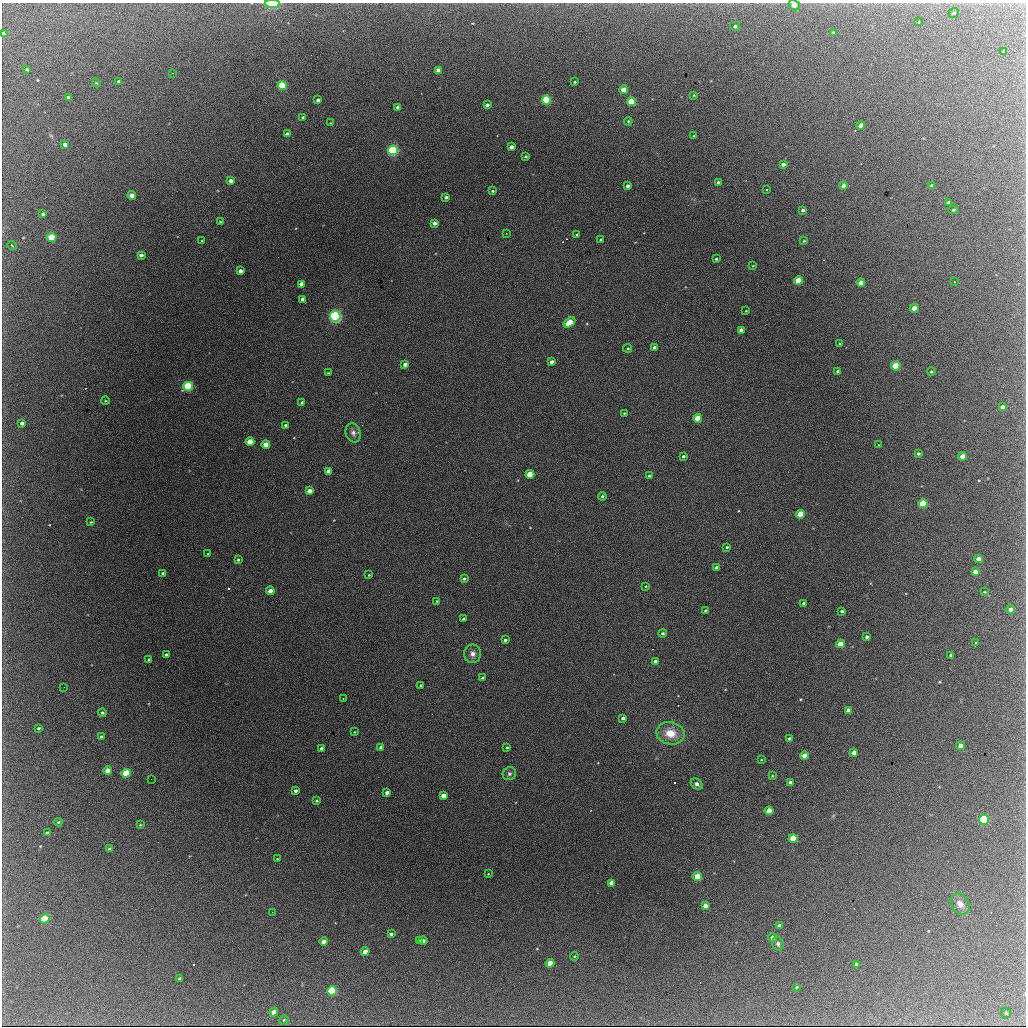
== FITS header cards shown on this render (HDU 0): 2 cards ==
NAXIS1  =                 1024 / length of data axis 1
NAXIS2  =                 1024 / length of data axis 2

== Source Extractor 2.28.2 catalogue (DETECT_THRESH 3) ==
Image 1024 x 1024 px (HDU 0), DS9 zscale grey, 1 PNG px = 1 image px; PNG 1028 x 1028 px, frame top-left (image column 1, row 1024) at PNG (2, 3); each listed source drawn as its Kron ellipse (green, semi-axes under 4 px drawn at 4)
Background 2010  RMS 33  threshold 97.7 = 3 sigma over >= 5 px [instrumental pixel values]
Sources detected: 192; all 192 listed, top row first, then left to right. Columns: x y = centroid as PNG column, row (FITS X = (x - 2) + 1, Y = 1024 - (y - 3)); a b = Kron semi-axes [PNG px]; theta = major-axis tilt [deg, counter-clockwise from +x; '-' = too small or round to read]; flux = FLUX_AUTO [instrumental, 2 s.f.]
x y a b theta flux
272 4 7 4 -1 58000
794 5 6 4 -35 19000
954 13 5 4 - 3000
919 22 3 3 - 5800
735 26 5 4 - 4900
833 33 3 3 - 2500
3 34 4 3 - 5000
1003 52 3 3 - 2800
27 69 4 3 - 2400
438 70 4 4 - 12000
172 73 3 2 - 1900
119 82 4 3 - 6600
575 82 3 2 - 2000
96 83 4 3 - 1800
282 86 5 4 - 120000
623 90 4 4 - 27000
694 95 4 2 - 1600
68 97 3 3 - 3900
318 100 3 3 - 5700
546 100 4 4 - 210000
631 102 4 4 - 99000
487 105 4 4 - 7000
398 107 4 4 - 8800
303 117 3 3 - 2800
628 121 4 4 - 2300
331 123 4 2 - 1300
861 125 4 4 - 14000
287 134 4 4 - 9800
694 136 3 3 - 2500
65 144 4 4 - 10000
511 147 4 4 - 10000
393 150 5 5 - 440000
526 156 3 3 - 3200
783 164 4 3 - 7100
231 181 4 3 - 10000
718 182 3 3 - 3300
628 186 3 3 - 6800
843 186 4 4 - 11000
932 186 4 3 - 6800
767 190 3 2 - 2300
492 191 4 3 - 2700
132 195 4 4 - 15000
446 197 4 3 - 5200
949 202 3 3 - 3100
803 210 4 3 - 3900
953 210 5 4 - 2800
43 214 4 3 - 4100
220 221 3 3 - 2000
434 223 4 4 - 9500
506 233 2 2 - 1200
577 235 3 3 - 4100
52 237 5 4 - 88000
601 240 3 3 - 2900
202 241 3 3 - 1700
804 241 4 3 - 1800
12 245 5 3 - 4900
141 255 4 4 - 7300
716 259 3 3 - 2800
753 266 4 2 - 1500
240 271 4 4 - 11000
799 281 4 4 - 73000
861 282 4 4 - 19000
954 282 3 2 - 1600
301 284 4 4 - 15000
303 299 3 3 - 7700
914 308 4 4 - 21000
746 311 3 2 - 1400
335 316 5 5 - 590000
569 322 6 4 33 59000
741 330 4 3 - 13000
839 343 3 3 - 3100
655 347 4 3 - 9500
628 348 4 4 - 2700
552 362 3 3 - 8900
405 364 4 3 - 10000
896 366 4 4 - 120000
838 371 3 3 - 2900
931 372 4 4 - 2800
328 373 3 3 - 2300
188 386 5 4 - 260000
105 401 4 3 - 1700
302 402 4 3 - 5000
1002 407 4 3 - 6900
624 413 3 3 - 1800
698 418 4 4 - 61000
22 423 4 4 - 8500
286 425 3 3 - 3900
353 433 10 7 -71 10000
250 442 4 4 - 47000
266 444 4 4 - 27000
879 445 4 2 - 1400
918 454 3 3 - 3900
683 456 3 3 - 4300
963 456 4 4 - 27000
328 471 4 4 - 14000
530 474 4 4 - 77000
649 476 3 3 - 4100
309 491 4 3 - 16000
602 496 4 4 - 4500
923 504 4 4 - 120000
800 514 4 4 - 79000
91 522 3 2 - 2100
727 547 3 3 - 2700
208 554 3 2 - 1400
978 559 4 4 - 18000
238 560 4 4 - 3300
717 568 4 3 - 12000
975 572 4 4 - 13000
163 573 3 3 - 3900
369 575 3 3 - 1900
464 579 4 3 - 4100
646 586 3 2 - 1800
270 591 4 4 - 23000
985 592 3 2 - 1500
437 601 3 2 - 2100
804 603 3 3 - 3600
1010 609 4 4 - 8700
706 611 3 3 - 5700
842 611 3 3 - 3700
463 619 3 3 - 2800
662 633 4 4 - 4100
867 637 4 3 - 5400
505 640 3 3 - 4400
976 643 3 3 - 2000
840 644 4 4 - 42000
473 654 9 8 - 12000
166 655 4 3 - 5900
951 655 4 3 - 5300
149 660 3 3 - 3800
656 662 4 4 - 16000
483 678 3 3 - 5500
421 685 3 3 - 3000
64 687 2 2 - 1000
343 698 2 2 - 1400
848 710 4 4 - 14000
102 713 4 4 - 4200
623 718 4 4 - 7800
38 728 3 2 - 2600
354 732 3 2 - 1500
670 733 14 11 -12 41000
101 737 3 3 - 3400
789 739 3 3 - 3500
961 746 4 4 - 14000
381 747 4 3 - 7000
507 747 3 3 - 2200
321 748 4 3 - 6900
854 752 4 4 - 14000
804 756 4 4 - 22000
761 760 4 3 - 1600
108 770 4 4 - 15000
126 773 5 4 - 110000
509 774 7 6 - 5600
772 776 3 2 - 1700
151 779 2 2 - 2800
790 782 4 3 - 4700
697 784 6 5 - 6600
295 791 4 3 - 6300
387 792 4 3 - 9600
443 796 4 4 - 22000
317 801 3 2 - 2400
769 811 4 4 - 36000
984 820 5 4 - 190000
58 822 4 4 - 2700
140 825 3 3 - 1800
47 833 4 3 - 3700
793 838 4 4 - 96000
109 849 4 3 - 4300
277 859 3 2 - 1500
488 874 3 2 - 1300
697 877 5 4 - 69000
611 883 4 4 - 20000
960 904 11 9 -53 16000
705 905 4 4 - 16000
272 912 2 2 - 1200
45 919 5 4 - 150000
779 926 4 4 - 8000
391 934 4 3 - 4400
772 938 4 4 - 6500
420 941 4 3 - 5000
423 941 4 3 - 6400
324 942 4 4 - 18000
778 944 7 5 -74 5700
365 952 4 4 - 28000
574 956 4 3 - 2000
550 963 4 4 - 36000
856 964 3 3 - 5400
179 978 3 3 - 2600
797 987 3 2 - 1900
332 991 5 4 - 180000
274 1012 4 4 - 16000
1006 1013 5 5 - 2600
284 1020 4 4 - 2300
At the frame edge (FLAGS 8, measured only in part): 3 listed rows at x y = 272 4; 794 5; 3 34